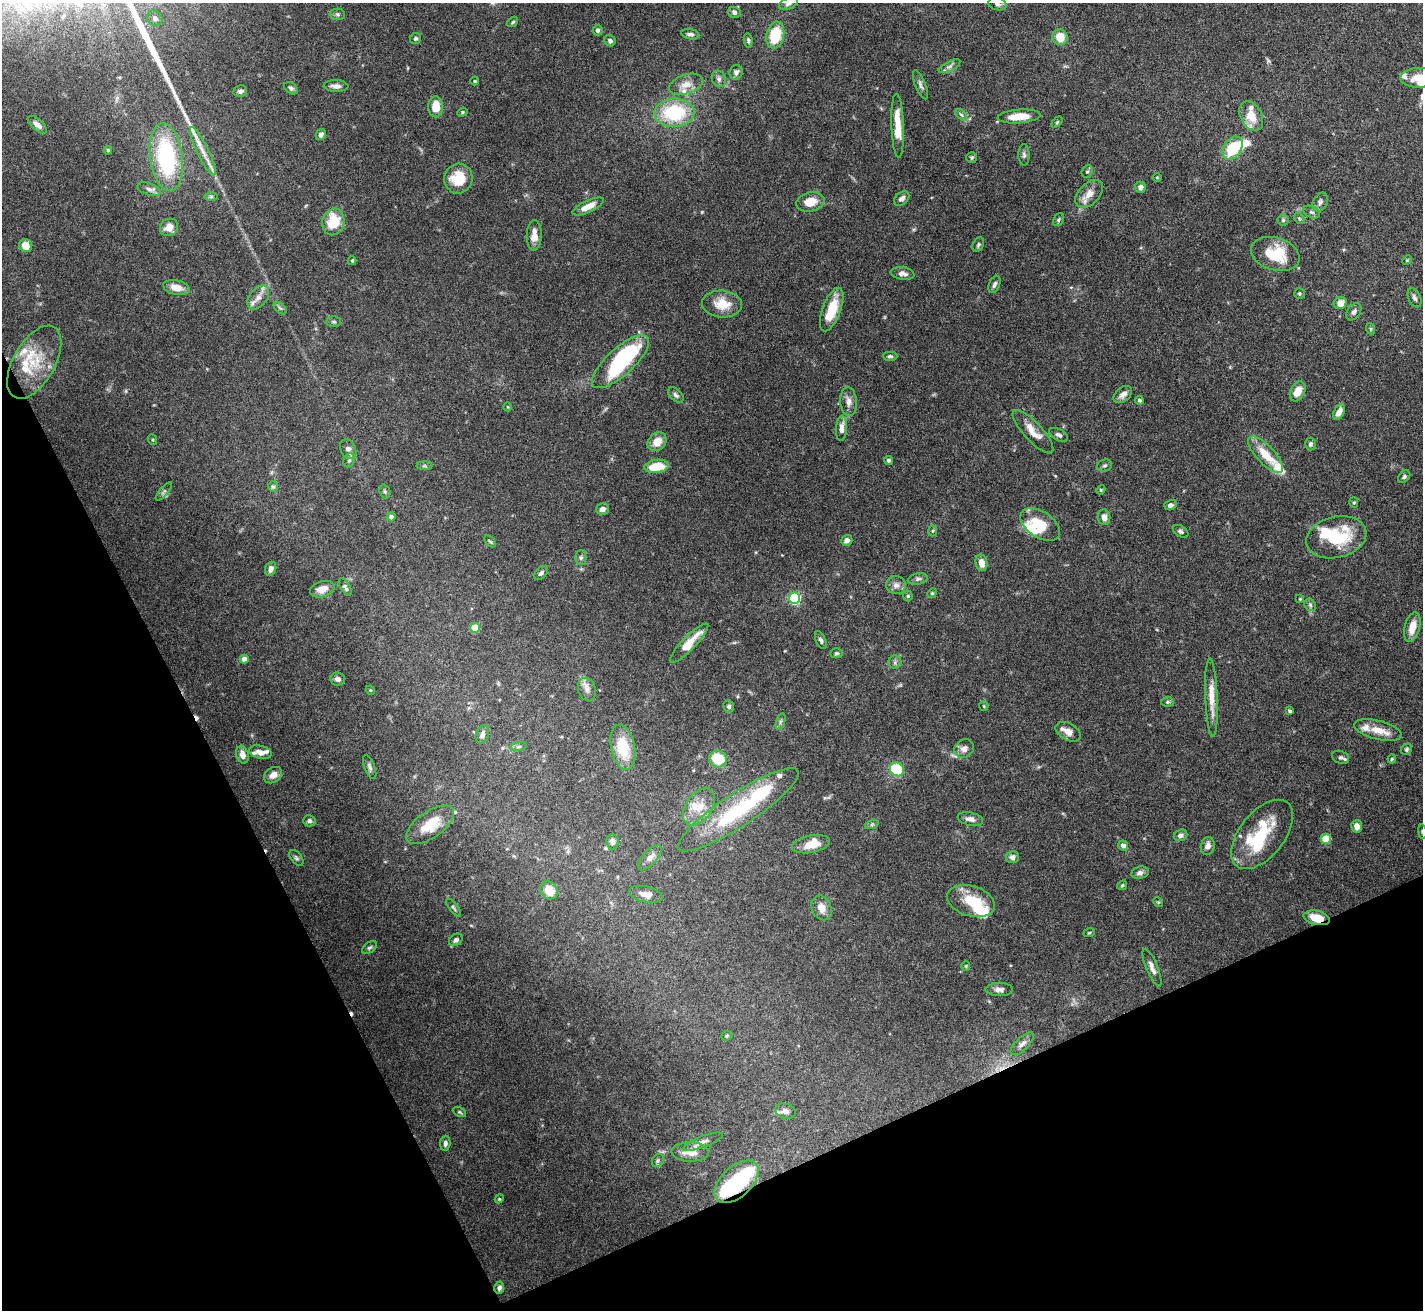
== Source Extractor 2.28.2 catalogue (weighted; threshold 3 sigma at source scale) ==
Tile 14 of 4 x 4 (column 2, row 4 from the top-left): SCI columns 1422-2842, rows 152-1459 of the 5684 x 5672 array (HDU 1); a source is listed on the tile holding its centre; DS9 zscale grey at full resolution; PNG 1425 x 1312 px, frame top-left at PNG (2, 3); each listed source drawn as its Kron ellipse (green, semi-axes under 4 px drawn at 4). Shown black and unused: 24% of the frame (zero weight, under 5 of 10 exposures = <1% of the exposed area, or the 3 px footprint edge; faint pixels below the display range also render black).
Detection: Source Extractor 2.28.2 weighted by HDU 2 'WHT'; one run over the whole footprint, this tile lists its part. Background 0.0863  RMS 0.0026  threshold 0.0107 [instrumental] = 3 sigma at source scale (4.09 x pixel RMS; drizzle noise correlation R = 1.36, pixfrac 0.8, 0.05/0.05 arcsec/px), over >= 5 px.
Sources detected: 231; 7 inside a brighter object's white glare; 3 cosmic-ray / hot-pixel residue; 1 long thin detection or spike segment (spike, bleed or trail) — neither listed nor drawn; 18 inside a brighter listed object's ellipse — not listed separately; the other 202 listed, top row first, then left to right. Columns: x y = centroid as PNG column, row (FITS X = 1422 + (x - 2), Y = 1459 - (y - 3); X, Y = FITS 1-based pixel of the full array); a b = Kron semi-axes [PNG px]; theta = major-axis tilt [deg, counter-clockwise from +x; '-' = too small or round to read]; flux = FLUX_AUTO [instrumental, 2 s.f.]
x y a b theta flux
788 3 10 5 24 0.72
997 4 9 6 -16 0.75
734 13 6 5 - 0.68
337 14 7 5 -1 0.55
155 18 8 7 - 1
513 22 6 4 37 0.32
597 30 5 5 - 0.61
690 34 9 5 -11 0.78
775 35 14 9 78 8.9
1060 37 8 7 - 4.1
416 38 6 5 - 0.45
610 41 6 5 - 0.68
748 41 7 4 -85 0.44
949 66 12 5 27 0.88
736 72 7 6 - 0.83
1418 78 18 10 1 3.8
719 79 8 6 -65 0.85
475 81 4 4 - 0.25
686 84 17 9 19 2.6
920 85 15 5 -68 0.91
336 86 12 6 -3 1.2
291 88 7 5 -36 0.59
240 91 7 6 - 0.65
436 107 10 7 89 4.3
462 112 5 4 - 0.34
674 113 20 14 1 17
961 115 7 4 -44 0.49
1019 116 21 7 4 4.6
1251 116 16 10 -61 4.6
1057 122 6 4 46 0.33
37 125 11 5 -41 1.4
898 126 32 6 -88 5.1
321 135 6 4 60 1
1232 148 13 8 56 11
108 150 4 3 - 0.34
203 151 27 6 -64 3
1024 155 10 5 -90 0.63
166 157 34 16 -82 28
972 158 5 5 - 0.42
1087 171 7 5 66 0.48
1157 177 5 3 - 0.22
458 179 15 14 - 6.3
1140 187 5 5 - 1.1
149 189 12 6 -19 0.91
1089 194 17 10 44 2.6
211 197 7 4 0 0.43
902 198 8 6 40 1
810 202 14 9 11 3.9
1320 202 10 7 62 0.85
588 207 17 6 25 2.7
1312 212 9 5 -25 0.67
1299 218 6 4 -46 0.38
1059 220 7 5 58 0.42
1283 220 5 5 - 0.41
333 222 13 11 77 7.2
169 227 9 8 - 2.4
534 235 15 7 88 2.3
25 245 6 6 - 2.7
978 245 8 5 65 0.53
1275 254 25 16 -17 8.5
1407 260 5 4 - 0.25
352 261 4 3 - 0.28
903 273 12 6 -8 1
994 284 9 5 68 0.72
176 287 13 7 -12 2.6
1299 293 5 5 - 0.39
258 297 13 9 51 1.8
1414 298 10 6 -66 0.79
1340 303 6 6 - 2.5
722 304 20 13 -5 4.6
280 308 8 4 -44 0.49
832 310 23 9 70 7.1
1354 312 9 6 54 0.85
334 322 7 5 0 0.4
1371 329 6 3 -71 0.28
890 356 7 4 1 0.49
34 362 40 21 60 9.4
620 362 36 13 42 28
1298 391 10 7 64 3.1
1123 394 10 7 39 1.2
676 395 9 5 -45 0.66
1139 400 4 4 - 0.48
849 401 14 8 -85 1.6
508 407 4 3 - 0.18
1339 412 8 5 64 1.7
841 428 12 5 86 1.7
1033 432 28 9 -47 3.2
1058 435 10 5 -27 0.7
153 440 5 3 - 0.25
657 442 10 8 43 2.7
1310 444 6 5 - 0.59
348 449 10 7 -61 1.3
1266 455 23 9 -46 5.5
349 460 7 5 69 0.53
888 460 4 4 - 0.45
1105 465 8 5 17 0.48
425 466 8 4 0 0.41
657 466 12 6 7 5.9
1404 477 7 5 48 0.51
273 486 5 5 - 0.41
1101 490 5 4 - 0.28
164 491 11 4 50 0.53
385 491 7 5 -70 0.48
1354 502 5 4 - 0.31
1170 505 6 5 - 0.79
603 509 6 5 - 1.1
391 517 4 4 - 0.94
1104 517 8 6 -83 1.5
1040 525 22 13 -33 6.9
933 531 5 3 - 0.28
1181 531 8 5 -34 0.57
1336 537 30 20 13 14
847 540 5 5 - 1.1
490 541 7 3 -47 0.31
581 558 7 5 90 0.63
981 563 8 6 -80 2.1
271 569 7 5 69 1.2
541 573 8 5 44 0.6
918 579 10 5 12 0.67
896 585 10 9 - 1.3
345 587 9 4 -57 0.63
322 589 12 8 17 2.5
932 593 5 4 - 0.3
908 596 5 5 - 0.32
795 598 5 5 - 29
1300 599 3 3 - 0.22
1310 605 6 5 - 0.5
1412 627 15 7 76 3.5
475 628 5 5 - 6.8
821 640 9 5 -66 0.62
689 643 26 6 46 5.3
836 653 6 5 - 0.43
244 659 4 4 - 1.7
895 662 6 6 - 0.57
338 679 7 6 - 1
587 689 12 9 -70 1.5
370 690 5 4 - 0.24
1211 698 39 6 -88 3.7
1167 702 6 5 - 0.44
729 706 6 5 - 0.62
984 706 5 4 - 0.27
1290 711 4 3 - 0.36
780 721 8 3 71 0.47
1378 730 24 9 -14 3.9
1068 732 13 8 -29 1.8
482 735 10 6 70 1
519 747 8 4 8 0.5
623 747 23 12 -78 8.3
964 749 10 9 - 1.5
1407 749 6 5 - 0.48
260 752 11 6 -13 1.8
242 755 9 6 -74 1.6
1340 757 9 6 -22 0.7
718 759 9 8 - 9.4
1392 759 4 4 - 0.28
370 767 13 5 -70 0.78
897 769 7 6 - 11
273 775 10 7 35 1.9
699 807 21 13 55 4.5
738 810 71 16 33 25
970 819 13 6 -13 1.3
309 821 6 5 - 0.61
872 824 7 4 19 0.44
430 825 28 13 35 6.4
1357 826 6 5 - 1.5
1422 832 7 3 -82 0.36
1262 834 41 22 51 14
1180 835 7 5 24 0.87
1326 839 5 5 - 4.5
613 842 8 6 -85 1
811 844 19 8 11 4
1123 846 5 5 - 1
1208 846 9 7 78 1.2
1012 857 6 6 - 1.1
296 858 9 5 -53 0.55
650 858 15 7 49 1.2
1140 873 9 6 16 0.92
1122 885 5 4 - 0.32
549 890 10 8 -48 3.9
646 894 17 8 -13 1.8
971 901 24 15 -18 7
1158 902 5 4 - 0.29
453 908 11 3 -52 0.45
822 908 13 9 -67 2.3
1317 918 13 7 -13 4.6
1089 933 6 3 19 0.23
456 940 7 5 36 0.73
369 948 8 5 35 0.5
966 966 5 4 - 0.28
1152 968 20 5 -68 1.5
999 990 13 6 0 1.1
727 1036 6 4 21 0.32
1022 1044 15 6 45 1.2
785 1111 11 7 -16 1.2
459 1112 7 4 -27 0.38
703 1142 21 5 20 1.4
445 1143 7 5 86 0.78
690 1152 19 9 -2 3.3
658 1160 7 5 56 0.55
736 1182 26 15 43 18
499 1199 4 3 - 0.23
499 1288 6 5 - 0.71
Overlapping masked pixels (flux is a lower limit): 2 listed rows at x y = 1317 918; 736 1182
Isophote crosses this tile's border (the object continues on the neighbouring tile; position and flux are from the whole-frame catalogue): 4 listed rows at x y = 788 3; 997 4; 1418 78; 1422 832